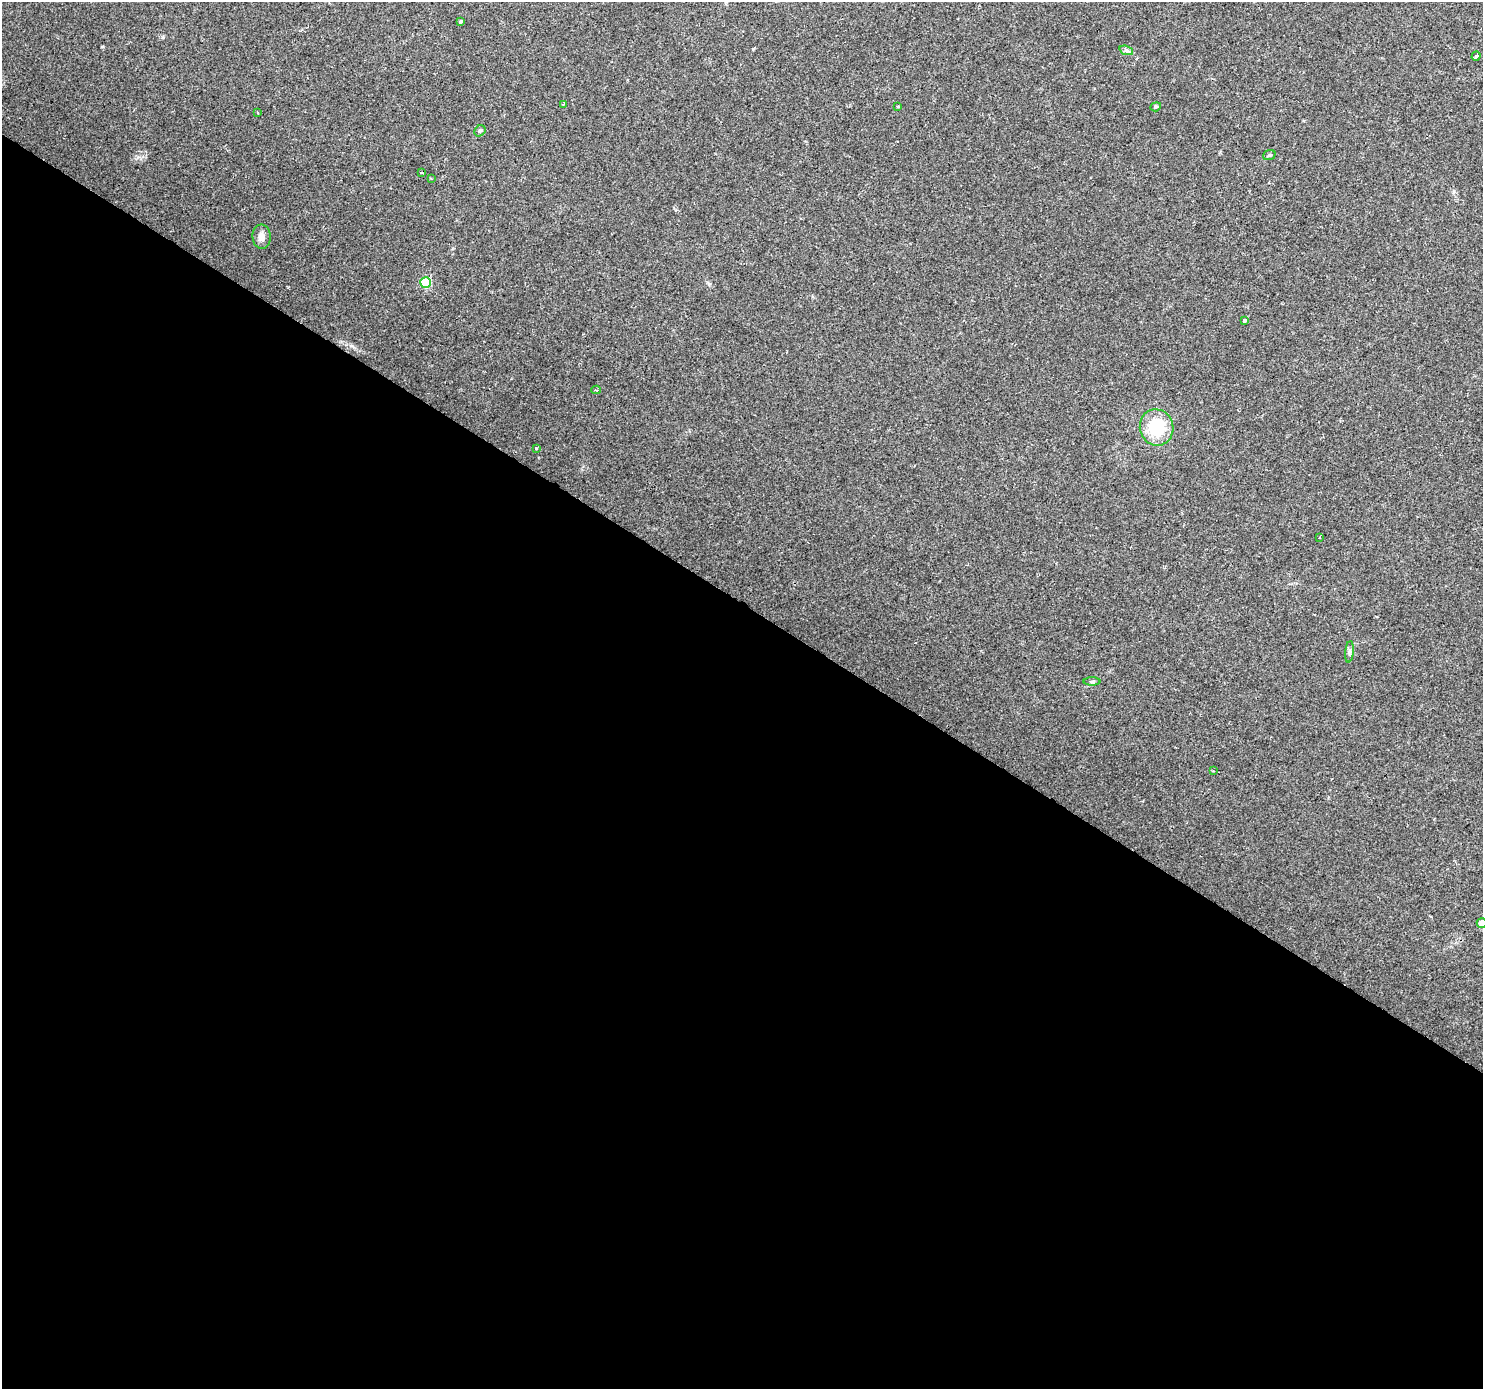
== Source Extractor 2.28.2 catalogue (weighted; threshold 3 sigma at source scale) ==
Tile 14 of 4 x 4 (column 2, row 4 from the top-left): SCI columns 1486-2966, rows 251-1637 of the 5927 x 5983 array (HDU 1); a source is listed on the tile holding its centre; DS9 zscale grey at full resolution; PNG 1485 x 1391 px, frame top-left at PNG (2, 2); each listed source drawn as its Kron ellipse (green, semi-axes under 4 px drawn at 4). Shown black and unused: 57% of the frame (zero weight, under 2 of 3 exposures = <1% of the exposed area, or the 3 px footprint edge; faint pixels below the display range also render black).
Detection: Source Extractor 2.28.2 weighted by HDU 2 'WHT'; one run over the whole footprint, this tile lists its part. Background 0.0516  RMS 0.0052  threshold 0.0234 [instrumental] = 3 sigma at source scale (4.5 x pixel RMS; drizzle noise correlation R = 1.50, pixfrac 1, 0.0396/0.0396 arcsec/px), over >= 5 px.
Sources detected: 22; all 22 listed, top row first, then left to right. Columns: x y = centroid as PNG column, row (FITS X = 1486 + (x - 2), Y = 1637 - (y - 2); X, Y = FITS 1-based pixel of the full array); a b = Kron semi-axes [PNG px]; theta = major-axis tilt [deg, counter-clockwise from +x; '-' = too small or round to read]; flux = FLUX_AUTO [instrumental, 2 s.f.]
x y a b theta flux
461 22 3 3 - 27
1126 50 7 4 -18 1.1
1476 56 5 3 - 2.2
563 104 3 2 - 0.61
898 107 3 3 - 2.3
1156 107 5 4 - 0.7
258 113 2 2 - 0.53
480 131 6 5 - 0.8
1269 155 6 5 - 0.84
422 173 4 2 - 0.52
431 178 3 2 - 0.44
262 237 12 9 -86 3.2
426 282 5 5 - 29
1244 321 3 3 - 8.3
596 390 4 3 - 1.1
1157 427 18 16 -77 22
536 448 3 3 - 2.4
1320 537 3 3 - 0.91
1349 652 11 4 84 1.3
1092 681 8 4 0 0.9
1213 771 3 2 - 0.63
1482 923 5 5 - 4.1
Isophote crosses this tile's border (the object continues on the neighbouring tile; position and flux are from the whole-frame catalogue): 1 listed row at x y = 1482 923
Unlisted compact peaks at least as high as the median listed source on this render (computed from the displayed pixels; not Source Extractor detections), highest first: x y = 709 284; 753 49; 102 47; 163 37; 354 347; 138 157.